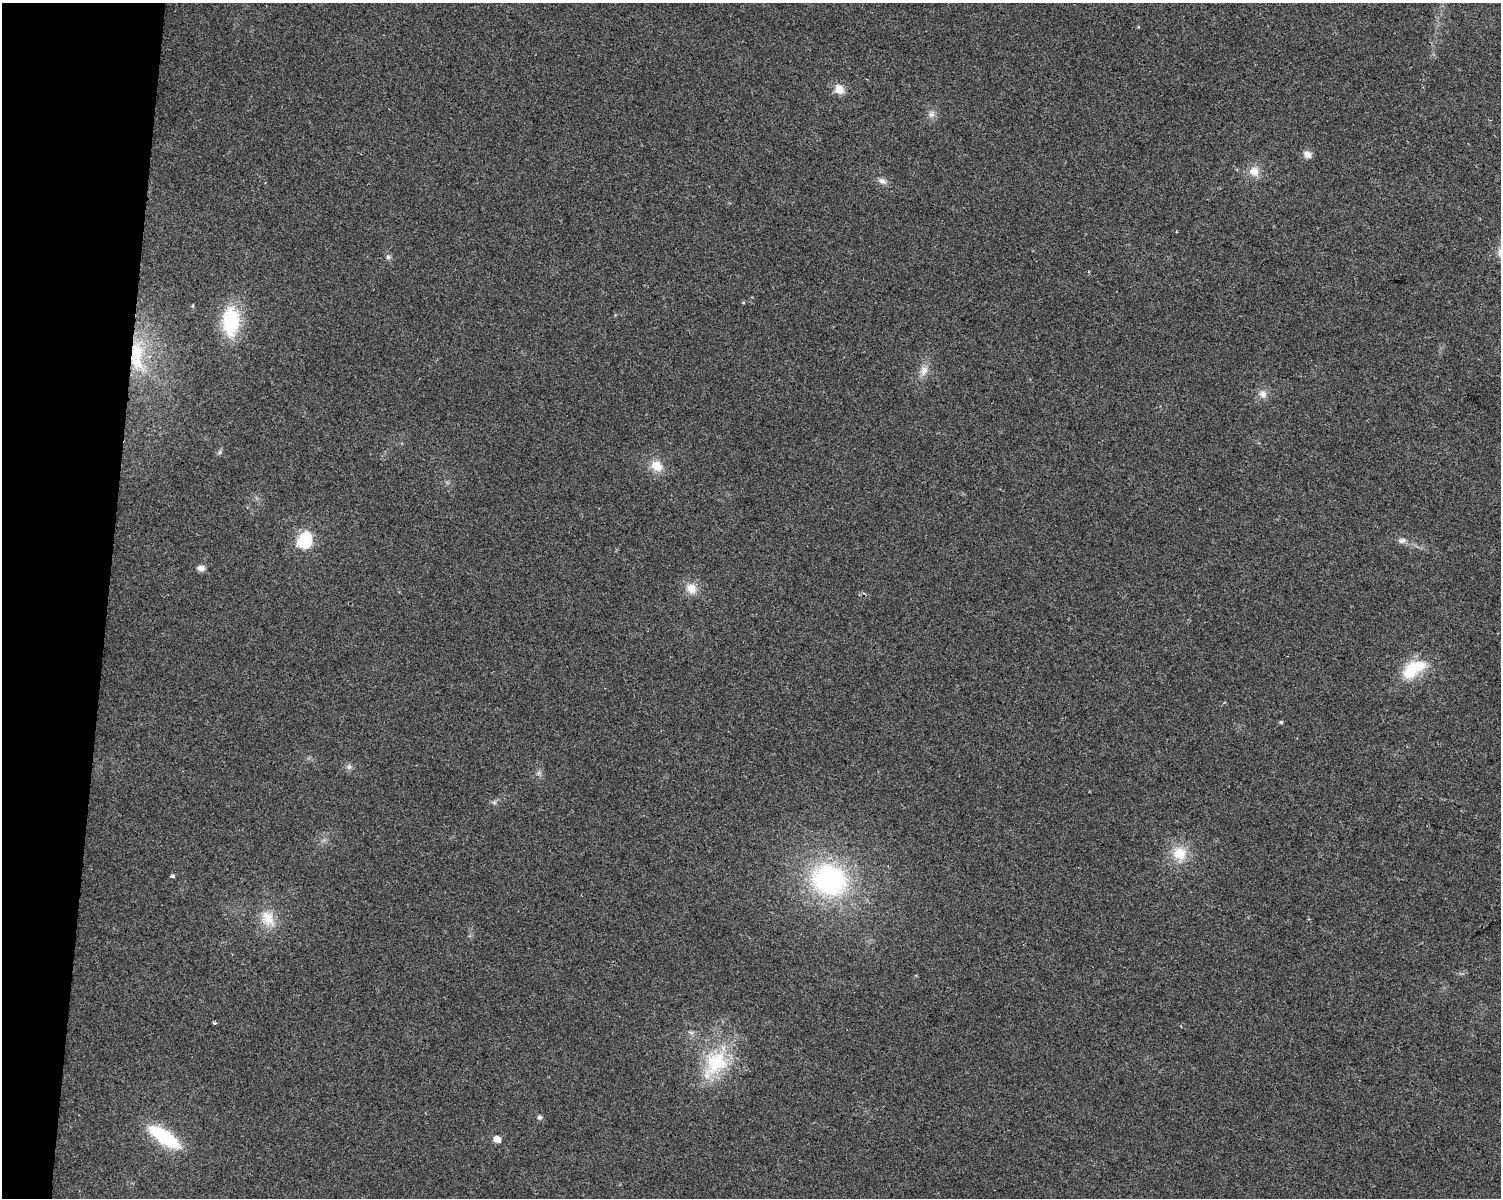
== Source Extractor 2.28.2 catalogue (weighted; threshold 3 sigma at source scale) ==
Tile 7 of 3 x 4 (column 1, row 3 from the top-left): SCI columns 283-1781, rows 1197-2392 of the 5002 x 4788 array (HDU 1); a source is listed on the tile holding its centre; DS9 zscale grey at full resolution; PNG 1503 x 1200 px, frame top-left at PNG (2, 3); no overlay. Shown black and unused: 7% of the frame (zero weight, under 2 of 3 exposures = <1% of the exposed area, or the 3 px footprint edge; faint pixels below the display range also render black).
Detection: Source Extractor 2.28.2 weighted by HDU 2 'WHT'; one run over the whole footprint, this tile lists its part. Background 0.0647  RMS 0.0074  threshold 0.0335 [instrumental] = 3 sigma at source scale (4.5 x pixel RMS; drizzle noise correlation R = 1.50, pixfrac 1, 0.0396/0.0396 arcsec/px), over >= 5 px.
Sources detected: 34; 1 inside a brighter object's white glare — not listed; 1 inside a brighter listed object's ellipse — not listed separately; the other 32 listed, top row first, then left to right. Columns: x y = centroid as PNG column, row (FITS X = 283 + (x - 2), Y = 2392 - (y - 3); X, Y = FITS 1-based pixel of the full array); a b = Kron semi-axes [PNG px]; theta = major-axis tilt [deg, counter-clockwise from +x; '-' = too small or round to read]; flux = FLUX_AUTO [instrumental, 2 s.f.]
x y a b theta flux
839 89 5 5 - 32
931 114 9 8 - 3.2
1307 155 9 9 - 4.6
1254 171 14 13 - 8.3
882 181 12 7 -24 3.5
1176 231 3 2 - 0.58
388 257 8 6 -74 1.9
743 302 5 3 - 0.63
231 321 27 16 89 54
136 353 28 15 -89 29
924 371 15 10 67 6.5
1263 394 12 9 -28 4.6
220 452 7 4 88 1.3
656 466 16 13 -38 11
1402 540 10 7 5 3
305 541 7 7 - 100
201 568 9 7 -10 3.9
691 589 14 13 - 8.8
1417 666 23 13 8 25
1281 722 4 4 - 1.2
349 767 8 6 68 2.1
539 773 7 4 0 1.5
1180 853 20 18 -5 18
172 876 4 3 - 2.2
829 880 36 30 -23 130
268 919 24 16 -61 16
214 1023 4 3 - 3
1181 1026 4 2 - 0.49
715 1063 44 29 54 51
540 1117 6 6 - 1.7
164 1137 36 12 -34 59
497 1139 7 6 - 6.6
Overlapping masked pixels (flux is a lower limit): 1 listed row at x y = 136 353